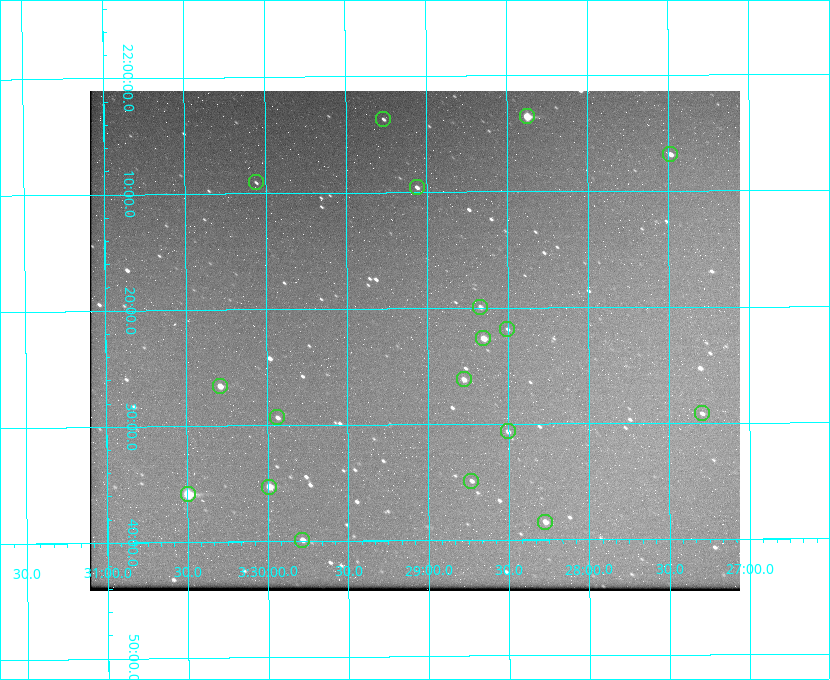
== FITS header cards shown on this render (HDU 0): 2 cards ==
NAXIS1  =                  650 / Width of table row in bytes
NAXIS2  =                  500 / Number of rows in table

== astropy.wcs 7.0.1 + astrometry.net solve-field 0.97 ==
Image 650 x 500 px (HDU 0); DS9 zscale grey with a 90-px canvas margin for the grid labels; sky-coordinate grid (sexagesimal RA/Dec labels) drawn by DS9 from the SOLVED WCS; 18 Tycho-2 reference stars matched to detected sources circled (green)
Header WCS: none
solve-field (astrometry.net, Tycho-2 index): SOLVED blind (the file carries no WCS)
Solved WCS: RA---TAN-SIP/DEC--TAN-SIP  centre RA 03:29:05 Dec +22:23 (52.27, +22.38 deg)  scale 5.17 arcsec/px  FOV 56.0' x 43.1'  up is -180 deg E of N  parity flipped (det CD > 0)
(file carries no celestial WCS; the grid is the blind solution)
Tycho-2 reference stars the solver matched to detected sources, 18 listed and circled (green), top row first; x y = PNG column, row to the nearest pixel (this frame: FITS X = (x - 90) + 1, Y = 500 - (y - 91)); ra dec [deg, ICRS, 3 dp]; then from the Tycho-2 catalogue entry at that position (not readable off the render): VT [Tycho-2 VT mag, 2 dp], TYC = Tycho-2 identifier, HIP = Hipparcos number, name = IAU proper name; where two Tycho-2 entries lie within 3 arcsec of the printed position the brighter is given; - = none
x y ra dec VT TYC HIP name
527 116 52.094 +22.059 8.73 1246-565-1 16174 -
383 119 52.316 +22.062 11.63 1246-490-1 - -
670 154 51.872 +22.114 10.68 1245-1095-1 - -
256 182 52.515 +22.151 11.55 1246-639-1 - -
417 187 52.265 +22.160 11.20 1246-515-1 - -
480 307 52.168 +22.332 11.56 1246-558-1 - -
507 329 52.126 +22.364 12.17 1246-628-1 - -
483 338 52.163 +22.377 10.31 1246-508-1 - -
464 379 52.194 +22.436 11.10 1246-758-1 - -
220 386 52.573 +22.443 9.90 1246-338-1 - -
702 413 51.824 +22.487 11.65 1245-1005-1 - -
277 417 52.484 +22.489 11.63 1246-473-1 - -
508 431 52.126 +22.511 11.81 1797-918-1 - -
471 481 52.183 +22.582 11.55 1797-1044-1 - -
269 487 52.497 +22.588 9.77 1798-224-1 - -
188 494 52.624 +22.598 10.47 1798-308-1 - -
545 522 52.069 +22.641 10.36 1797-946-1 - -
302 540 52.446 +22.665 11.05 1798-126-1 - -